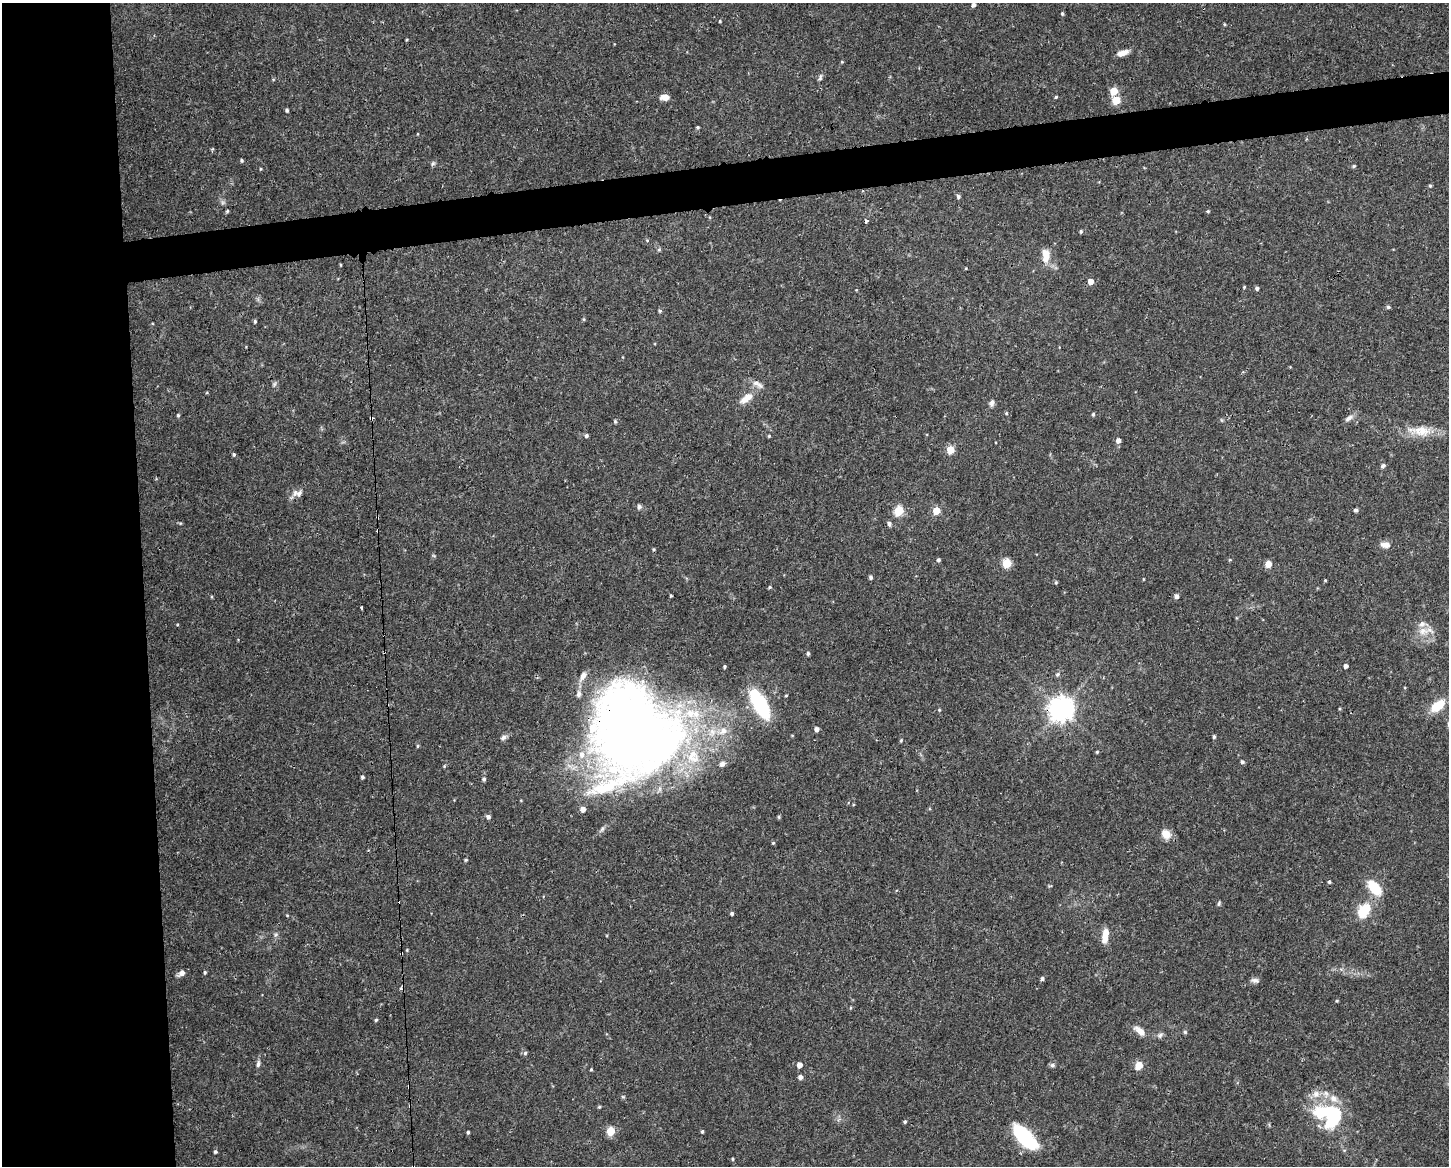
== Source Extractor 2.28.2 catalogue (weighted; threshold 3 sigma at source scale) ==
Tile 7 of 3 x 4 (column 1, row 3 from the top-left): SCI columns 62-1508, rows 1165-2328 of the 4414 x 4656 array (HDU 1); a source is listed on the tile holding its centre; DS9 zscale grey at full resolution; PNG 1451 x 1168 px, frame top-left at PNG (2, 3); no overlay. Shown black and unused: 13% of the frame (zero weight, under 3 of 4 exposures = <1% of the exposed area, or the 3 px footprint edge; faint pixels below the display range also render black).
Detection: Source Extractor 2.28.2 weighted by HDU 2 'WHT'; one run over the whole footprint, this tile lists its part. Background 0.0525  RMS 0.0029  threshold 0.0132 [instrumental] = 3 sigma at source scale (4.5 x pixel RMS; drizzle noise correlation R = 1.50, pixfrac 1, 0.0396/0.0396 arcsec/px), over >= 5 px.
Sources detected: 150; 1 too faint to see at this stretch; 2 inside a brighter object's white glare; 5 cosmic-ray / hot-pixel residue — not listed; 9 inside a brighter listed object's ellipse — not listed separately; the other 133 listed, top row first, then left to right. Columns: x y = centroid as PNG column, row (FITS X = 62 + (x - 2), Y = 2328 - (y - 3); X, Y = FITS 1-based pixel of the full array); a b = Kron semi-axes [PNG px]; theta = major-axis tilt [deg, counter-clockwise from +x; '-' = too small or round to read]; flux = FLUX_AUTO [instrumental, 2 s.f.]
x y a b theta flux
973 5 5 4 - 1
1062 13 4 3 - 0.42
720 21 4 3 - 0.28
1224 24 4 3 - 0.31
1122 53 11 5 18 2.5
842 62 5 3 - 0.23
820 77 10 5 78 0.72
273 79 5 3 - 0.24
1114 91 5 5 - 5.7
665 97 9 6 -4 2.3
1056 97 3 3 - 0.35
1116 100 5 5 - 9.5
287 110 4 4 - 0.49
698 127 4 4 - 0.42
241 160 4 3 - 0.49
433 164 7 5 54 0.54
1354 166 5 4 - 0.41
260 169 4 3 - 0.25
1430 186 5 4 - 0.36
958 197 5 5 - 0.6
227 211 5 4 - 0.35
1208 211 4 4 - 0.4
866 221 4 3 - 2
1081 231 4 4 - 0.45
647 240 5 3 - 0.26
659 249 5 5 - 0.45
1046 255 18 9 -87 3.8
340 265 4 3 - 0.24
1091 281 5 4 - 2.4
1244 287 4 3 - 0.29
1257 288 4 4 - 0.67
1388 307 4 4 - 0.54
660 311 5 4 - 0.43
255 321 4 3 - 0.43
746 398 20 10 39 3.7
992 403 9 6 77 0.89
1006 413 5 4 - 0.31
1093 414 4 4 - 0.4
178 415 5 4 - 0.39
1349 418 13 6 35 1.2
615 422 4 4 - 0.4
1422 431 36 14 -4 6.3
586 436 5 4 - 0.61
769 436 4 4 - 0.31
1118 441 5 5 - 1.3
950 450 5 5 - 8
234 454 5 4 - 0.44
1383 466 6 5 - 0.67
299 493 11 8 30 1.5
639 507 6 6 - 0.75
1356 510 6 4 0 0.55
899 511 6 5 - 16
936 511 5 5 - 7
180 523 6 4 -17 0.3
889 524 5 5 - 0.81
1385 545 14 8 -6 1.8
654 549 4 3 - 0.33
938 560 4 4 - 0.59
1230 560 5 3 - 0.26
1007 563 5 5 - 13
1268 564 5 4 - 4.6
871 577 4 4 - 0.69
1325 580 3 3 - 0.31
1056 582 5 4 - 0.35
770 587 4 4 - 0.36
671 595 3 3 - 0.35
1177 596 5 4 - 1
362 608 3 3 - 1.2
1423 631 14 11 3 3.3
808 653 4 3 - 0.54
1346 666 4 4 - 1.1
725 667 3 3 - 0.42
1057 674 6 5 - 0.61
786 696 4 3 - 0.29
760 704 33 13 -61 22
1438 706 19 10 36 6
1061 709 8 8 - 280
939 710 4 4 - 0.25
630 722 122 88 66 240
817 729 4 4 - 1.3
723 731 11 9 52 2.6
503 737 9 6 30 0.92
1214 737 4 4 - 0.52
901 740 5 4 - 0.3
417 746 5 3 - 0.34
1097 752 4 4 - 0.29
1242 762 4 4 - 0.64
722 764 7 6 - 0.98
444 766 5 4 - 0.32
362 777 3 3 - 0.52
484 779 5 5 - 0.67
488 817 6 5 - 0.87
779 817 6 4 -72 0.32
1166 834 12 10 -54 3
773 843 4 4 - 0.32
466 860 4 4 - 0.34
1329 882 4 4 - 0.49
1374 888 18 9 -47 8.5
1219 903 7 4 72 0.42
1364 911 16 10 57 8.9
732 914 4 4 - 0.54
276 934 6 4 19 0.46
1105 936 17 6 81 3.6
407 950 3 3 - 0.25
205 972 4 4 - 0.4
182 973 7 6 - 1.7
1042 978 4 4 - 0.72
1255 980 12 6 -7 0.95
1337 1001 4 3 - 0.29
376 1020 5 4 - 0.36
1140 1031 17 8 -39 2.4
1185 1032 5 5 - 0.44
1160 1035 9 5 52 0.74
525 1053 5 5 - 0.54
258 1064 9 5 77 0.84
799 1065 5 4 - 2.4
1052 1065 7 5 3 0.66
1139 1065 5 5 - 6.7
591 1069 3 3 - 0.28
800 1077 5 4 - 1.1
1316 1094 11 10 - 2.5
623 1097 6 3 -18 0.33
1333 1098 12 9 -28 2.5
410 1107 3 3 - 1.2
599 1107 4 4 - 0.35
1333 1112 46 13 -4 16
905 1122 4 4 - 0.44
611 1131 5 5 - 11
468 1132 3 3 - 0.44
702 1132 4 3 - 0.4
1025 1137 26 11 -45 25
215 1152 4 4 - 0.47
732 1159 4 3 - 0.34
Overlapping masked pixels (flux is a lower limit): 4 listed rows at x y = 866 221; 1061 709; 630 722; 410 1107
Isophote crosses this tile's border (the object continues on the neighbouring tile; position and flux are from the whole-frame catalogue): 1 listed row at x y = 973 5